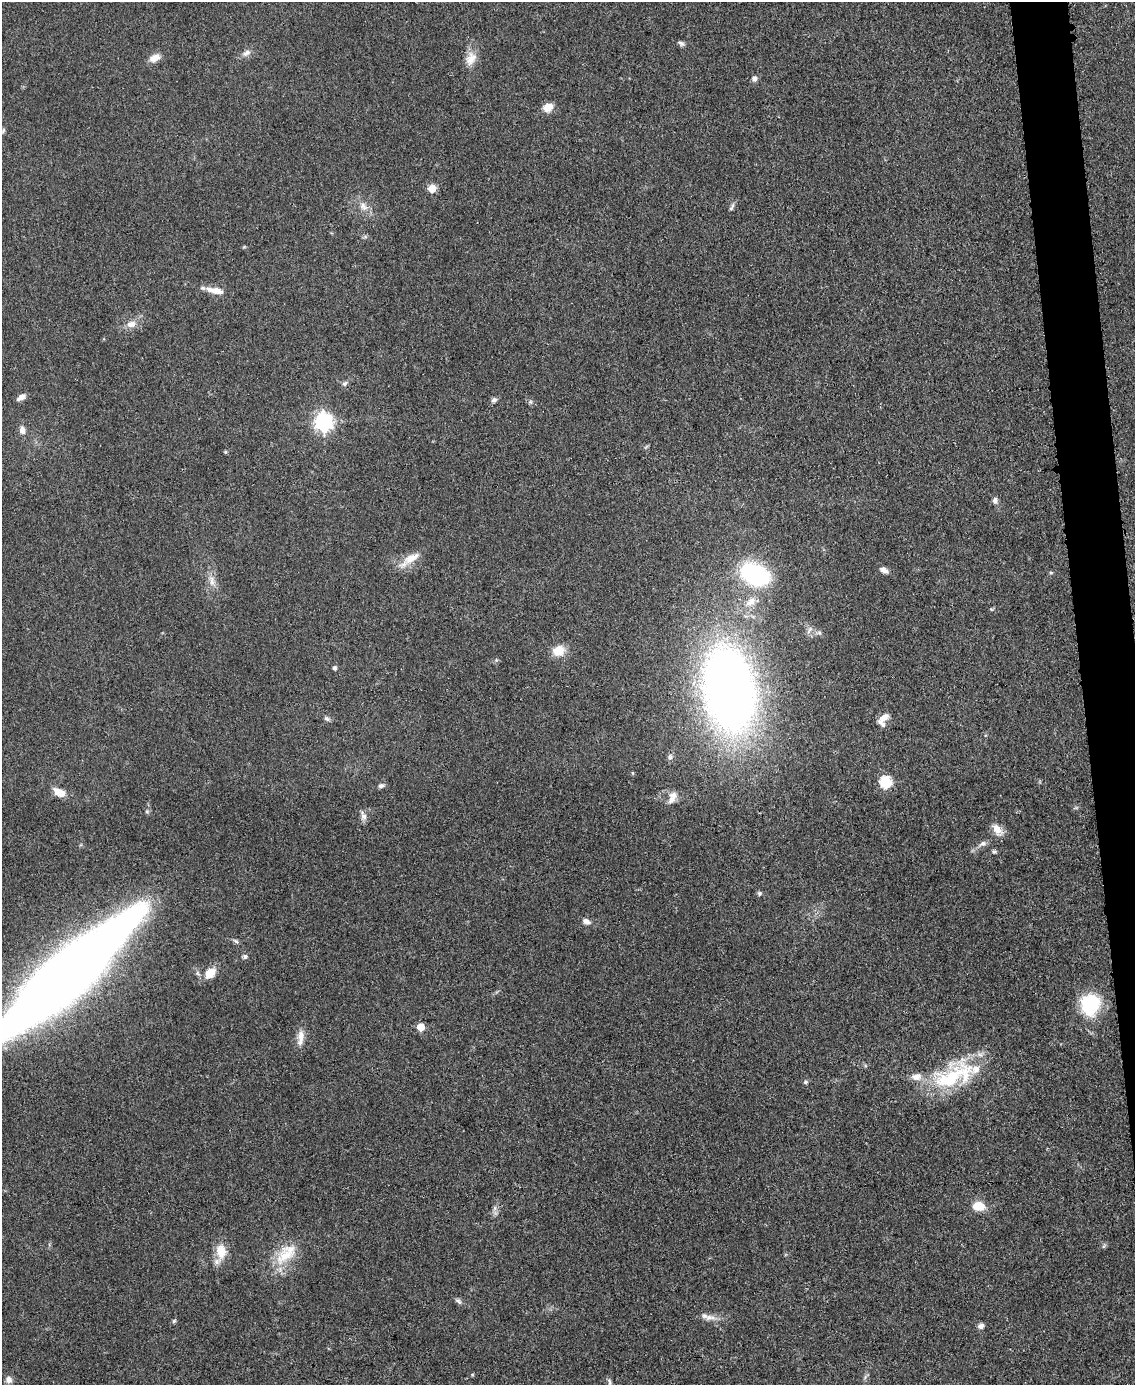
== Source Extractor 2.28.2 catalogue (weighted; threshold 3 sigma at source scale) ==
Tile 6 of 4 x 3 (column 2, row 2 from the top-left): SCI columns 1137-2269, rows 1626-3008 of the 4543 x 4526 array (HDU 1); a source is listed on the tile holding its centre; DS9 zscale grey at full resolution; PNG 1137 x 1387 px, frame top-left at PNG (2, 2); no overlay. Shown black and unused: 3% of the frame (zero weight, under 3 of 5 exposures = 1% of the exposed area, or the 3 px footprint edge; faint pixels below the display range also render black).
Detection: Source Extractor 2.28.2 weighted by HDU 2 'WHT'; one run over the whole footprint, this tile lists its part. Background 0.0622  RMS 0.006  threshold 0.0271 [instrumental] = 3 sigma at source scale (4.5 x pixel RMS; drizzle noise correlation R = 1.50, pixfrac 1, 0.05/0.05 arcsec/px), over >= 5 px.
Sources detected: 64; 1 inside a brighter object's white glare — not listed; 3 inside a brighter listed object's ellipse — not listed separately; the other 60 listed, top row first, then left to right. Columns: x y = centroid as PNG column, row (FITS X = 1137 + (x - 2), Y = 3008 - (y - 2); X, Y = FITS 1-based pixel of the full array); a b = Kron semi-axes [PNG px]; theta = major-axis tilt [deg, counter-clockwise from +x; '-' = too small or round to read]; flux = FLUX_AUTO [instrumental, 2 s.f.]
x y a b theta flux
681 43 8 6 -31 1.6
246 53 12 8 29 3
154 58 14 9 26 4.8
471 59 19 12 64 7.3
754 79 7 6 - 2.2
548 107 11 8 25 7
3 130 7 3 81 0.95
432 188 5 5 - 16
363 206 15 8 -50 5
732 207 12 5 60 1.5
215 291 23 7 -12 7.3
131 324 12 8 12 4.7
344 384 8 5 50 1.5
21 397 12 6 30 3.2
494 400 8 7 - 1.8
530 402 6 4 18 0.98
323 422 7 7 - 250
22 430 10 7 -83 3.4
225 452 4 4 - 0.77
995 500 8 7 - 2.3
411 558 28 10 28 9.3
884 570 12 7 -29 2.9
755 574 29 18 -25 75
212 581 17 6 -77 4.4
751 602 16 9 40 6.4
559 651 14 12 19 9.2
335 668 5 4 - 1.5
729 689 58 34 -81 630
327 719 8 6 -37 1.5
883 719 17 9 60 5.8
670 757 9 6 76 1.8
885 782 6 6 - 56
381 786 8 6 13 1.8
59 792 14 8 -29 7.4
672 797 18 9 66 4.9
363 816 12 7 -79 3.1
997 830 18 10 -56 6
983 844 11 7 17 2.5
994 852 6 5 - 1.2
759 893 7 6 - 1.2
586 921 10 6 -27 3.2
236 941 9 4 -36 1.2
245 956 6 6 - 1.4
210 973 16 11 43 8.5
62 977 145 31 42 1100
1090 1004 20 17 76 39
421 1027 5 5 - 15
301 1036 18 8 84 5.8
953 1076 63 28 24 53
805 1082 6 5 - 1.1
978 1206 12 9 -6 11
495 1208 7 4 71 1.5
221 1251 22 14 -85 10
286 1254 38 19 45 21
458 1301 10 5 -38 1.7
709 1317 18 7 4 4.6
174 1321 5 5 - 0.94
981 1326 7 6 - 2.6
8 1380 9 8 - 2.7
610 1383 16 4 -79 1.9
Isophote crosses this tile's border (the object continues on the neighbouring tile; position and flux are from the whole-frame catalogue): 2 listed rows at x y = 62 977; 610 1383